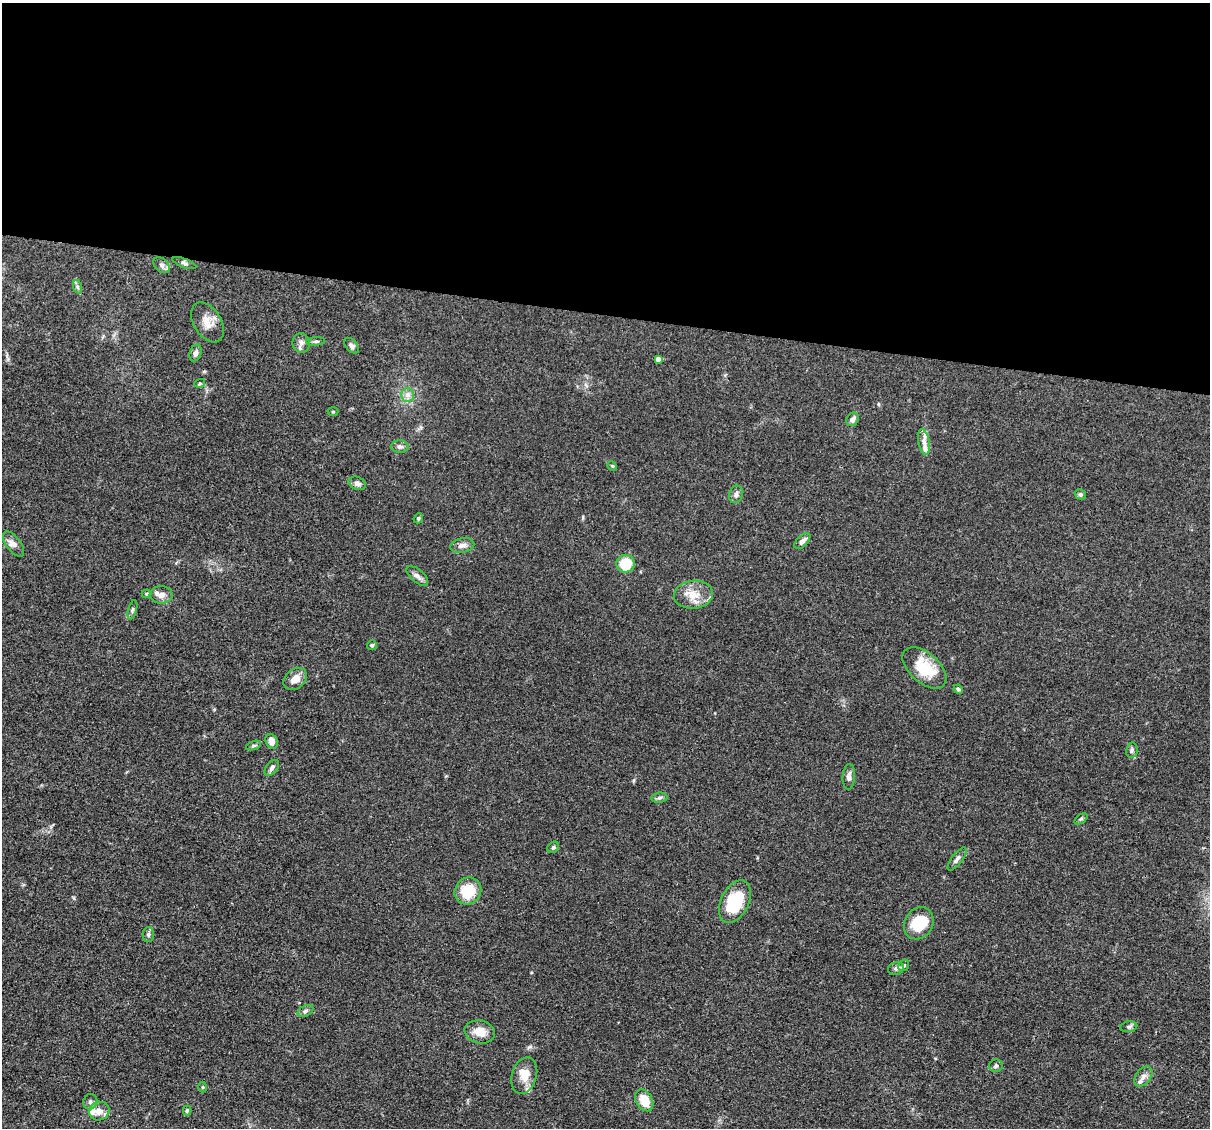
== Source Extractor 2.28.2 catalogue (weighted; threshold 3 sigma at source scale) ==
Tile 3 of 4 x 4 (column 3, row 1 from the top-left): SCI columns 2415-3622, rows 3609-4734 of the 4830 x 4851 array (HDU 1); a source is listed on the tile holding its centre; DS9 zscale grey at full resolution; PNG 1212 x 1130 px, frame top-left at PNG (2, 3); each listed source drawn as its Kron ellipse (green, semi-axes under 4 px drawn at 4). Shown black and unused: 28% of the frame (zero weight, under 3 of 4 exposures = <1% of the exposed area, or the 3 px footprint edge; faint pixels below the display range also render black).
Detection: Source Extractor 2.28.2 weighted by HDU 2 'WHT'; one run over the whole footprint, this tile lists its part. Background 0.067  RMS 0.0061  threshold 0.0275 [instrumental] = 3 sigma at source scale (4.5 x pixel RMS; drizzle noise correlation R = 1.50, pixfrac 1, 0.05/0.05 arcsec/px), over >= 5 px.
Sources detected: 67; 8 inside a brighter listed object's ellipse — not listed separately; the other 59 listed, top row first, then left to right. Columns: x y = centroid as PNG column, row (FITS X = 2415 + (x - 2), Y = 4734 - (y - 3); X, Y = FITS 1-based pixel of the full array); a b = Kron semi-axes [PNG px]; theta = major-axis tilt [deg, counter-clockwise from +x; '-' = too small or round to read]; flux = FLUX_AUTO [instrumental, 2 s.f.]
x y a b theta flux
184 263 12 4 -20 1.6
162 265 9 6 -43 2.1
78 287 7 4 -71 1.2
208 322 22 13 -58 7.3
316 341 9 4 5 1.1
301 343 9 8 - 2.6
352 346 9 5 -48 1.8
195 353 8 6 73 2.2
658 359 4 4 - 2.2
200 383 5 3 - 0.69
407 395 7 6 - 2.3
333 412 5 3 - 0.61
853 419 7 6 - 2.5
924 442 13 5 -80 3.1
400 447 8 6 0 1.8
612 466 5 4 - 0.69
357 483 9 6 -23 2.3
736 494 9 6 70 2
1080 494 6 5 - 0.99
418 518 5 4 - 0.89
802 541 10 5 45 2.9
14 544 15 7 -53 3.7
462 545 12 7 11 3
625 564 9 9 - 19
417 576 13 6 -41 2.8
147 594 5 4 - 0.89
161 595 11 9 -1 3.8
693 595 19 14 7 9.4
132 610 10 3 75 1.1
372 645 5 5 - 1.1
924 668 26 15 -41 20
295 679 13 9 39 5.8
958 689 5 4 - 1.2
272 741 8 6 -65 4.1
253 746 8 3 19 1
1132 750 7 5 78 1.4
272 768 9 5 49 1.8
849 777 12 6 87 2.5
659 798 8 5 8 1.4
1081 819 7 4 36 0.91
553 847 6 5 - 1
957 859 14 5 52 2.5
468 891 14 13 - 16
735 902 23 14 64 27
919 923 17 14 58 21
148 934 7 5 89 1.4
904 965 6 5 - 1.1
896 968 8 6 18 1.9
305 1011 8 5 28 1.5
1129 1027 8 5 10 1.3
480 1032 15 11 -13 7.7
996 1066 7 6 - 1.4
524 1075 19 12 74 8.3
1143 1076 11 7 53 2.9
203 1087 5 3 - 0.57
644 1100 11 8 -60 11
90 1102 8 7 - 1.7
187 1110 5 4 - 0.72
99 1111 10 9 - 5.5